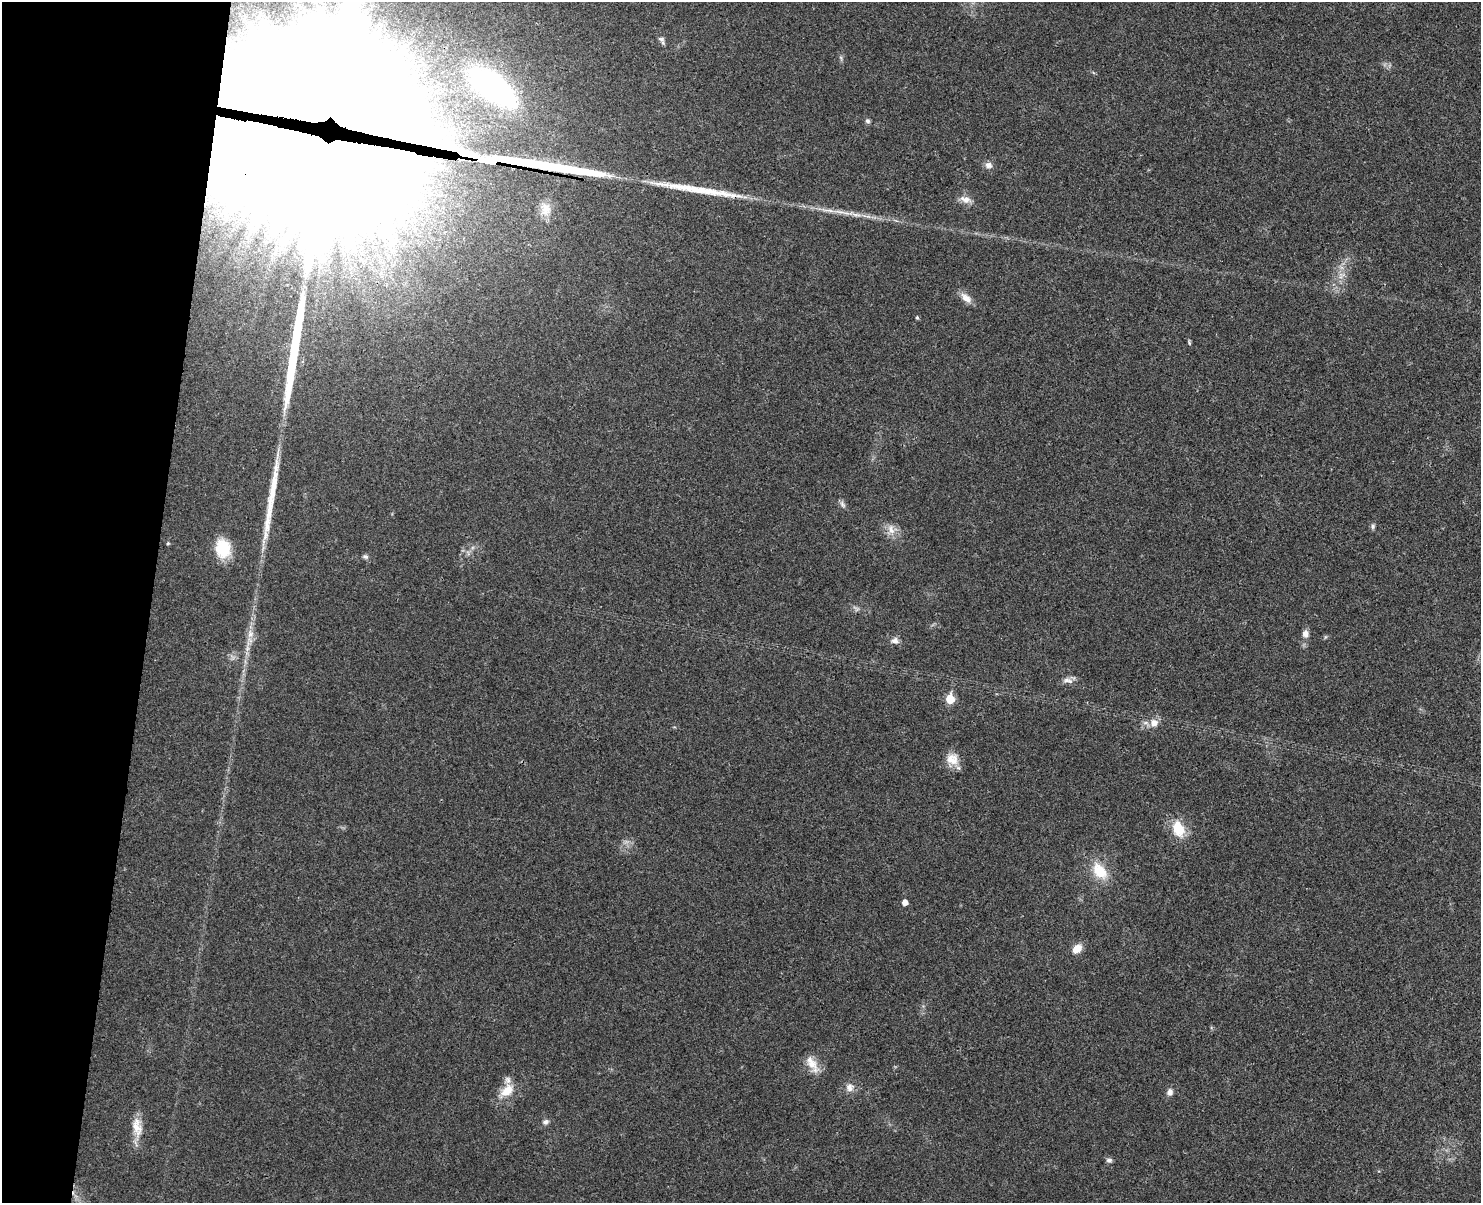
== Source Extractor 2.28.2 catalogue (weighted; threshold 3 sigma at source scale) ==
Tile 7 of 3 x 4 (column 1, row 3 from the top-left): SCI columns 170-1648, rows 1218-2418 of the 4893 x 4832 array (HDU 1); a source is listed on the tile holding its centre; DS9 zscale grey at full resolution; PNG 1483 x 1205 px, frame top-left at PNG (2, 2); no overlay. Shown black and unused: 10% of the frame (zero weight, under 3 of 4 exposures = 6% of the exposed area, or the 3 px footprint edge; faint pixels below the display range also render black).
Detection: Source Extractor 2.28.2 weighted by HDU 2 'WHT'; one run over the whole footprint, this tile lists its part. Background 0.0307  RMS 0.0048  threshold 0.0214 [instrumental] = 3 sigma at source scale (4.5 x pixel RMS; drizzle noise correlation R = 1.50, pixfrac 1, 0.05/0.05 arcsec/px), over >= 5 px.
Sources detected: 43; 3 long thin detections or spike segments (spike, bleed or trail) — not listed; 3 inside a brighter listed object's ellipse — not listed separately; the other 37 listed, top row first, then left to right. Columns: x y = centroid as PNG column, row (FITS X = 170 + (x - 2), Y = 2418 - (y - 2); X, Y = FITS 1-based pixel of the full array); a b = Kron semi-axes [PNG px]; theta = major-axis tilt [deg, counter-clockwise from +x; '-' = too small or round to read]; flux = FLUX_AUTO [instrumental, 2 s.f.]
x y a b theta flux
661 39 10 6 -17 1.4
492 86 46 21 -38 120
333 106 99 81 -22 19000
867 121 6 6 - 1.1
988 165 9 8 - 2.3
965 199 15 8 -14 3.5
545 209 17 13 -88 5.6
856 215 16 4 -7 3.1
1341 276 12 5 90 2.4
966 298 17 8 -39 3.8
917 318 5 3 - 0.71
1189 343 6 4 -72 0.62
273 483 66 8 81 18
842 504 11 5 -54 1.4
1373 526 7 6 - 1.1
891 529 15 9 -72 4.1
168 543 4 4 - 0.59
223 548 22 17 -81 14
365 556 7 5 -13 1
250 634 10 9 - 3.1
1305 634 8 6 -86 2.9
895 640 10 8 -9 2.2
1068 680 15 7 -12 2.5
950 699 6 5 - 16
1154 723 11 11 - 4
952 759 17 16 - 6.4
1178 829 22 14 -69 11
1100 871 21 13 -51 12
905 902 5 5 - 3.1
1077 949 10 7 40 5.6
812 1064 27 10 -56 6.2
849 1087 11 10 - 3.1
507 1090 18 11 39 7.8
1170 1092 9 7 89 2
545 1122 8 7 - 1.5
137 1126 25 13 -81 7.5
1109 1160 7 6 - 1.3
Overlapping masked pixels (flux is a lower limit): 1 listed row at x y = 333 106
Isophote crosses this tile's border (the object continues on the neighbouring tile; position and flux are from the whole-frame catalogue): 1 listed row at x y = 333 106